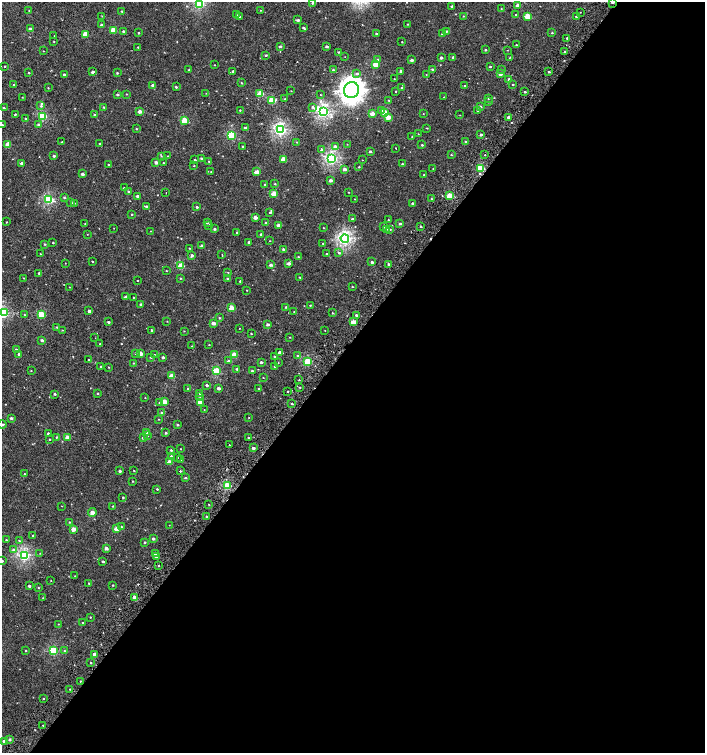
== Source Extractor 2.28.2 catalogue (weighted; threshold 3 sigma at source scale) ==
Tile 12 of 4 x 4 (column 4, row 3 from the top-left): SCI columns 4422-5827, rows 1507-3007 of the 6059 x 6037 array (HDU 1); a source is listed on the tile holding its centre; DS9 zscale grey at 2 x 2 block average (1 PNG px = mean of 2 x 2 image px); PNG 707 x 755 px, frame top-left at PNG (2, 2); each listed source drawn as its Kron ellipse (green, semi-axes under 4 px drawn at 4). Shown black and unused: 54% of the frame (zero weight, under 2 of 3 exposures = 2% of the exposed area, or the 3 px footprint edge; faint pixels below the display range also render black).
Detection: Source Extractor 2.28.2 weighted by HDU 2 'WHT'; one run over the whole footprint, this tile lists its part. Background 0.00125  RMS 0.0038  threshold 0.0169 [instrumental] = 3 sigma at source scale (4.5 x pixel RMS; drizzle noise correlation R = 1.50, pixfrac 1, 0.0396/0.0396 arcsec/px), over >= 5 px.
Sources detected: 397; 3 cosmic-ray / hot-pixel residue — neither listed nor drawn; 3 inside a brighter listed object's ellipse — not listed separately; the other 391 listed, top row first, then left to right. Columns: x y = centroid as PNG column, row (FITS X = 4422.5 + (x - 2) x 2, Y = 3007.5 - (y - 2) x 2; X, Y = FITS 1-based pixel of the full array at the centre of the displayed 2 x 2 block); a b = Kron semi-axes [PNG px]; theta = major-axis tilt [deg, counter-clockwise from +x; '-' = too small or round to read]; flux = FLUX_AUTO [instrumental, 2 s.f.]
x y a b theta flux
612 2 3 2 - 1.8
199 3 3 3 - 84
312 3 3 2 - 1.1
518 5 3 2 - 5
452 6 2 2 - 1.1
501 9 3 2 - 0.38
260 10 2 2 - 0.31
29 11 2 2 - 0.46
122 11 2 2 - 0.6
580 12 2 2 - 0.32
516 14 2 2 - 0.62
236 15 3 2 - 0.8
102 16 2 2 - 0.38
240 16 3 3 - 0.67
463 16 3 2 - 0.52
527 16 4 3 - 17
576 16 2 2 - 0.89
298 20 3 3 - 1.6
407 24 3 2 - 0.44
101 25 3 2 - 1.4
304 28 4 2 - 1.3
30 29 3 2 - 2.6
113 30 3 3 - 16
123 31 2 2 - 1.1
446 31 3 2 - 0.71
139 33 2 2 - 0.71
376 33 2 2 - 0.85
552 33 2 2 - 0.73
85 34 3 2 - 13
442 34 3 2 - 1.5
54 36 2 2 - 0.44
567 38 3 2 - 0.75
54 41 2 2 - 0.37
402 42 2 2 - 0.44
516 45 2 2 - 0.67
280 46 3 2 - 1.6
327 46 3 2 - 1.9
138 47 2 2 - 0.51
485 50 2 2 - 0.94
507 50 2 2 - 0.28
43 51 2 2 - 0.36
338 52 2 2 - 0.74
565 52 3 2 - 1.3
266 55 3 3 - 1
345 57 2 2 - 0.24
453 57 3 2 - 1.3
441 58 2 2 - 2.2
509 58 2 2 - 0.34
378 60 3 3 - 2
412 60 2 2 - 3.1
376 64 3 2 - 17
215 65 2 2 - 0.27
5 66 2 2 - 0.42
490 66 2 2 - 0.87
432 69 2 2 - 1.1
189 70 2 2 - 0.59
333 70 2 2 - 1.2
502 70 2 2 - 0.5
233 71 3 2 - 1.3
401 71 2 2 - 2.2
92 72 2 2 - 2.1
549 72 2 2 - 1.3
29 73 2 2 - 0.64
117 73 2 2 - 0.84
357 74 3 3 - 1.5
500 74 3 2 - 3.3
64 75 2 2 - 2.4
426 75 2 2 - 0.31
394 79 2 2 - 0.33
509 79 2 2 - 1.5
241 83 3 2 - 0.61
513 84 2 2 - 0.82
14 85 3 2 - 1.2
153 85 3 2 - 2.5
465 86 3 2 - 0.99
176 87 3 2 - 1
48 88 2 2 - 0.47
402 88 3 2 - 0.95
351 90 8 7 - 700
291 91 2 2 - 0.29
395 91 2 2 - 0.51
525 92 2 2 - 1.1
206 93 2 2 - 0.29
117 94 3 2 - 1.5
126 94 3 2 - 0.5
260 94 3 2 - 16
320 95 2 2 - 0.38
22 97 3 2 - 0.35
444 97 2 2 - 0.47
488 98 3 2 - 0.87
285 99 2 2 - 0.67
272 100 3 3 - 29
389 100 2 2 - 0.45
488 102 3 3 - 0.65
41 106 4 3 - 1.2
104 107 3 2 - 0.83
313 107 4 3 - 1.3
480 107 3 3 - 1.5
4 108 3 2 - 0.92
240 110 2 2 - 0.51
382 110 2 2 - 27
478 110 3 2 - 1.1
140 111 3 2 - 4.9
323 112 4 3 - 150
385 113 3 2 - 14
15 114 3 2 - 0.74
94 114 3 2 - 0.59
372 114 3 2 - 7.2
423 114 2 2 - 0.29
460 115 2 2 - 0.31
42 116 3 3 - 56
388 117 3 2 - 7.5
508 117 2 2 - 1.8
25 119 2 2 - 0.5
185 120 3 3 - 23
2 125 2 2 - 1.3
39 125 3 3 - 1.1
245 128 2 2 - 1.5
427 128 2 2 - 0.46
136 129 2 2 - 0.61
280 130 4 4 - 130
418 134 2 2 - 0.34
231 135 3 3 - 40
481 135 2 2 - 2.1
412 137 2 2 - 0.48
62 142 3 2 - 0.68
297 142 2 2 - 0.39
466 142 3 3 - 1.5
7 144 3 3 - 7
100 144 2 2 - 0.61
347 144 2 2 - 0.31
422 145 3 2 - 0.9
243 146 2 2 - 0.73
335 146 3 3 - 2.5
396 148 2 2 - 0.53
322 149 3 3 - 1.9
370 151 3 2 - 1.5
451 155 3 2 - 0.5
485 155 2 2 - 0.49
54 156 2 2 - 1.6
161 156 3 2 - 0.41
168 156 2 2 - 0.35
201 158 3 2 - 1.2
331 158 4 3 - 120
283 159 3 2 - 11
195 160 3 2 - 1.1
362 160 2 2 - 0.28
209 161 2 2 - 0.68
156 162 3 2 - 3.7
22 163 2 2 - 3.8
163 163 2 2 - 0.5
402 164 2 2 - 1.1
109 165 2 2 - 1.3
194 166 2 2 - 0.43
359 167 2 2 - 0.68
481 168 4 3 - 24
345 169 3 2 - 3.6
433 169 2 2 - 0.52
211 172 2 2 - 0.43
257 172 3 2 - 7.1
82 174 2 2 - 2.7
424 175 2 2 - 0.66
330 180 3 2 - 3.1
265 184 2 2 - 0.56
275 184 3 2 - 0.61
124 188 2 2 - 0.63
128 192 3 3 - 0.86
349 192 2 2 - 0.37
166 193 2 2 - 1
274 194 3 2 - 12
137 196 3 2 - 1.6
450 196 3 2 - 21
64 197 3 3 - 1
49 199 4 3 - 63
355 199 2 2 - 0.31
432 199 2 2 - 0.71
71 202 2 2 - 0.92
74 203 2 2 - 0.6
413 203 2 2 - 1.7
147 206 3 3 - 1.7
197 207 2 2 - 1.6
270 212 3 3 - 0.84
132 214 2 2 - 0.63
255 217 3 2 - 5.4
352 219 3 2 - 1.7
388 220 2 2 - 0.46
6 222 2 2 - 0.49
265 222 2 2 - 0.78
85 223 2 2 - 0.42
207 223 3 2 - 0.75
400 224 2 2 - 1.7
209 225 2 2 - 1.4
278 225 3 2 - 5.3
384 226 3 3 - 2.1
421 226 3 2 - 0.65
114 228 2 2 - 0.25
324 228 2 2 - 0.44
214 229 3 2 - 1.2
386 229 3 3 - 0.88
390 229 2 2 - 0.85
150 231 2 2 - 0.37
237 233 2 2 - 1.6
87 234 2 2 - 0.3
261 234 2 2 - 1.1
345 238 4 4 - 170
270 241 2 2 - 0.28
249 242 2 2 - 1.4
53 243 2 2 - 0.56
323 243 2 2 - 0.57
45 244 3 3 - 0.78
202 246 3 2 - 3
189 248 2 2 - 0.44
283 249 3 2 - 1.4
339 253 3 3 - 1.3
40 254 2 2 - 0.32
326 254 2 2 - 0.69
192 255 3 3 - 1.7
222 255 2 2 - 0.65
298 257 3 2 - 0.68
92 261 2 2 - 0.55
372 262 2 2 - 1.9
65 263 2 2 - 0.26
289 263 3 3 - 3.1
388 264 3 2 - 1.5
271 265 3 2 - 2.4
181 266 3 3 - 18
166 271 2 2 - 0.48
228 272 2 2 - 0.44
39 273 2 2 - 1
300 277 2 2 - 0.64
24 278 2 2 - 0.34
180 278 3 2 - 0.7
227 278 3 2 - 0.93
137 280 2 2 - 0.42
240 281 2 2 - 5.8
70 287 2 2 - 0.29
352 287 2 2 - 0.65
247 290 2 2 - 0.36
126 297 4 2 - 2.4
133 297 2 2 - 0.46
141 304 2 2 - 1.4
310 305 2 2 - 0.61
286 307 3 2 - 0.81
231 308 3 2 - 13
89 311 2 2 - 2.8
294 312 2 2 - 0.42
3 313 3 3 - 75
332 313 2 2 - 0.71
24 315 2 2 - 0.41
42 315 3 3 - 27
356 315 3 3 - 1.5
219 318 3 2 - 0.79
167 321 3 2 - 0.34
108 322 3 2 - 1.2
353 322 3 2 - 9.9
213 323 3 2 - 4.6
268 324 3 2 - 2.2
57 327 2 2 - 0.47
240 328 2 2 - 0.4
62 330 3 2 - 0.35
152 330 2 2 - 0.86
325 330 2 2 - 0.34
184 331 2 2 - 0.41
251 334 2 2 - 0.61
290 337 2 2 - 0.48
95 338 2 2 - 0.32
42 340 3 2 - 1.9
100 344 2 2 - 0.35
209 345 2 2 - 0.35
192 346 2 2 - 0.51
16 350 3 2 - 1.1
280 352 3 2 - 5.8
136 353 3 3 - 0.99
140 353 3 2 - 8.5
19 354 2 2 - 1.4
154 354 3 2 - 0.46
234 355 3 2 - 16
274 356 3 2 - 0.82
298 356 3 3 - 1.2
151 357 3 2 - 0.79
163 357 3 2 - 2
88 360 2 2 - 1.7
229 361 3 3 - 1.7
261 362 2 2 - 1.9
308 362 3 3 - 42
134 363 3 2 - 0.42
278 363 2 2 - 0.31
101 367 2 2 - 0.85
109 367 2 2 - 0.5
274 367 2 2 - 0.46
237 369 3 2 - 1.1
31 371 2 2 - 0.39
216 371 3 3 - 29
252 371 3 2 - 1.2
172 376 3 2 - 12
263 377 2 2 - 0.36
299 380 2 2 - 0.42
207 385 2 2 - 1.4
300 387 2 2 - 0.45
219 388 3 2 - 2.8
259 388 2 2 - 0.61
188 389 3 2 - 0.89
288 391 2 2 - 1.6
97 393 3 2 - 0.63
55 394 3 2 - 1.1
200 394 3 2 - 0.93
200 396 3 2 - 0.53
145 398 2 2 - 0.33
164 401 3 2 - 9.1
160 403 4 3 - 1.2
200 403 3 2 - 13
292 403 2 2 - 0.92
204 410 2 2 - 0.29
161 413 3 3 - 1.1
249 417 2 2 - 0.32
11 418 3 3 - 1.5
159 419 2 2 - 0.4
2 424 4 2 - 1.1
177 425 3 2 - 1.1
48 433 2 2 - 1.5
146 433 3 2 - 6.7
166 433 2 2 - 1.2
147 435 3 3 - 0.92
56 437 2 2 - 0.59
67 437 3 2 - 6.8
143 438 3 3 - 2
248 438 3 2 - 0.64
50 439 2 2 - 5
229 445 2 2 - 0.35
253 448 3 2 - 2.1
181 449 2 2 - 0.36
171 450 3 2 - 1.2
171 456 2 2 - 0.89
177 458 2 2 - 0.73
181 460 3 2 - 1.6
169 462 3 2 - 5.7
134 470 2 2 - 0.52
120 471 2 2 - 2.2
180 471 2 2 - 4.8
25 474 2 2 - 0.58
185 478 3 2 - 1.1
132 481 2 2 - 0.56
227 486 3 3 - 37
157 489 2 2 - 0.78
123 497 2 2 - 0.85
209 504 2 2 - 0.49
62 506 2 2 - 0.29
113 506 3 2 - 0.54
92 513 4 3 - 8.4
207 516 2 2 - 0.72
69 522 2 2 - 0.54
169 525 2 2 - 0.25
121 526 3 2 - 0.73
73 529 3 2 - 8.4
116 529 3 2 - 7.7
33 535 2 2 - 0.65
153 539 2 2 - 1.9
6 540 3 2 - 0.92
19 541 3 2 - 0.67
144 542 2 2 - 1.1
106 548 3 2 - 3.6
13 550 4 3 - 1.3
40 553 3 2 - 0.36
155 554 3 2 - 1.6
24 555 4 3 - 110
157 557 3 2 - 2.7
2 561 3 2 - 1.3
103 561 2 2 - 1.2
159 566 2 2 - 0.79
75 576 2 2 - 0.36
51 581 2 2 - 0.29
89 583 2 2 - 0.74
113 585 2 2 - 0.67
29 586 2 2 - 1.8
38 588 3 2 - 0.51
134 597 3 3 - 3.5
43 598 2 2 - 0.39
90 617 2 2 - 0.59
83 623 2 2 - 0.98
58 624 2 2 - 0.34
26 650 2 2 - 0.57
54 651 3 3 - 45
64 651 3 2 - 0.61
94 654 3 2 - 3.8
91 663 2 2 - 0.56
80 681 2 2 - 0.51
70 689 2 2 - 0.52
43 699 2 2 - 0.54
43 725 2 2 - 1
10 740 3 3 - 1.7
4 741 2 2 - 2.6
Overlapping masked pixels (flux is a lower limit): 1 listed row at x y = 612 2
Isophote crosses this tile's border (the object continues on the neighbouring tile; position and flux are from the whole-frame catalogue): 7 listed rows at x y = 612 2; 199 3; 312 3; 2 125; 3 313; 2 424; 2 561
Diffuse or blended objects may show on this block-average render without a row.